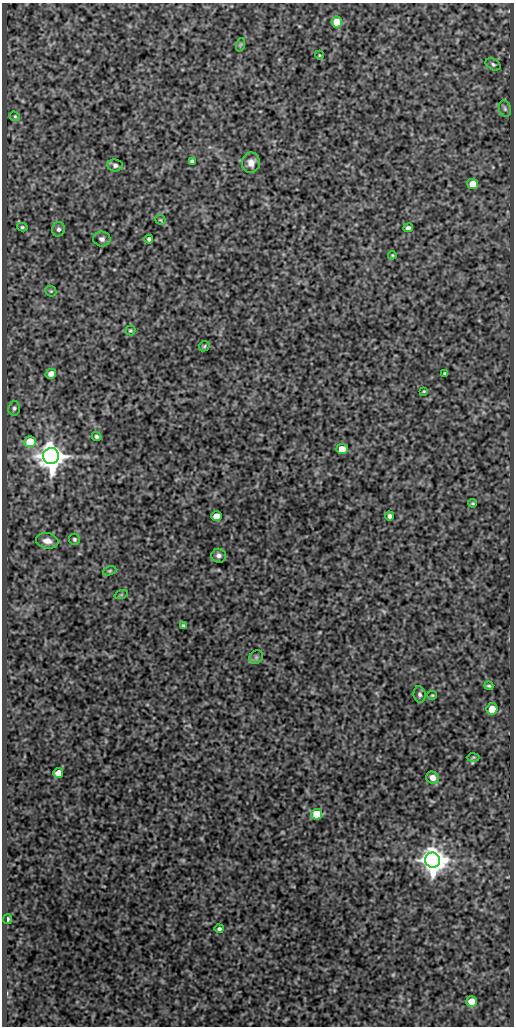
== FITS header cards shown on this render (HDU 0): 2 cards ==
NAXIS1  =                  512
NAXIS2  =                 1024

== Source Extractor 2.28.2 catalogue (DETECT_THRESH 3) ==
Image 512 x 1024 px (HDU 0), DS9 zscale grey, 1 PNG px = 1 image px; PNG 516 x 1028 px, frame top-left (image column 1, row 1024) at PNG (2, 3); each listed source drawn as its Kron ellipse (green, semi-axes under 4 px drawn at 4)
Background 527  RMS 1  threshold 3.08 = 3 sigma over >= 5 px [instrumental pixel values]
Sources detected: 50; all 50 listed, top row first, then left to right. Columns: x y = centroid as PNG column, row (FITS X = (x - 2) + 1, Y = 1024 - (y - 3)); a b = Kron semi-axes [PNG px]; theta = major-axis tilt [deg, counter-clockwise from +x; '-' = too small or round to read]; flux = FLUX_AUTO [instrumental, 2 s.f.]
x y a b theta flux
337 22 5 5 - 1600
240 45 7 4 71 110
319 55 4 3 - 54
493 64 8 5 -31 150
505 109 8 6 -74 170
15 116 5 4 - 99
192 161 4 4 - 170
251 163 10 9 - 550
115 165 7 6 - 190
473 184 5 5 - 1400
160 220 5 4 - 74
22 227 5 4 - 110
408 228 5 3 - 160
58 229 7 6 - 220
102 239 8 7 - 240
149 239 4 3 - 130
392 255 4 4 - 70
51 291 6 5 - 94
130 330 5 5 - 93
204 346 6 4 45 92
444 373 3 3 - 84
51 374 5 5 - 440
424 391 4 3 - 65
14 408 7 6 - 170
97 436 5 4 - 170
30 442 6 5 - 1800
342 449 5 5 - 1200
51 456 8 8 - 110000
473 503 4 3 - 82
216 516 5 5 - 790
390 516 4 4 - 230
74 539 5 5 - 140
47 541 11 7 -11 480
219 556 7 7 - 260
110 571 7 4 19 100
121 595 7 4 19 100
183 625 4 3 - 99
256 657 7 6 - 160
489 686 4 3 - 93
420 694 8 6 -82 190
432 695 5 4 - 76
492 709 6 5 - 1000
473 757 6 4 2 76
58 773 5 5 - 770
433 778 6 6 - 470
317 814 5 5 - 2400
433 860 8 7 - 110000
7 919 5 3 - 180
219 929 4 4 - 140
472 1002 5 5 - 1500